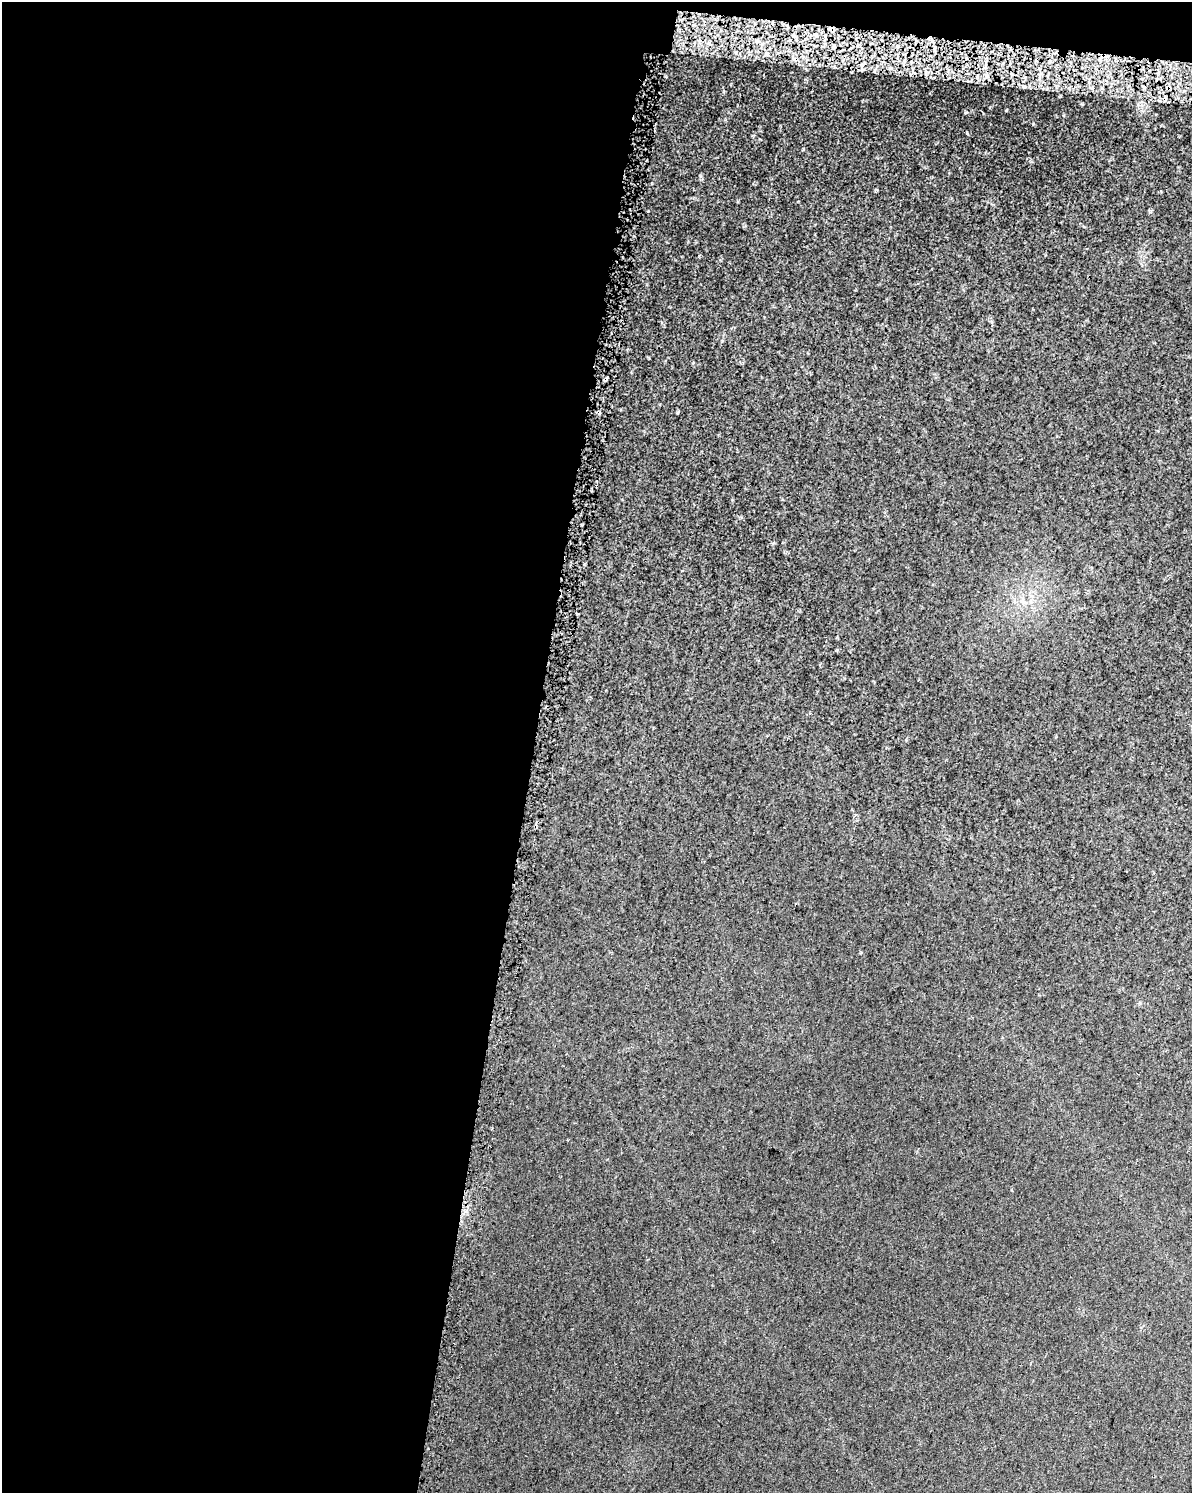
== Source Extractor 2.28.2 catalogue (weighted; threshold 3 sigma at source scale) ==
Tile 1 of 4 x 3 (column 1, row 1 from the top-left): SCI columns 15-1204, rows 3312-4802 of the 4806 x 5072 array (HDU 1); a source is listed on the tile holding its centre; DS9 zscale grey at full resolution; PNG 1194 x 1495 px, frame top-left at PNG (2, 2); no overlay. Shown black and unused: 46% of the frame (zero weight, under 2 of 3 exposures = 3% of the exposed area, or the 3 px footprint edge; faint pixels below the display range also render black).
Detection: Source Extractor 2.28.2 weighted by HDU 2 'WHT'; one run over the whole footprint, this tile lists its part. Background 0.0148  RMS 0.0076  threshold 0.0341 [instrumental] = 3 sigma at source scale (4.5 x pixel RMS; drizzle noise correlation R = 1.50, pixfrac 1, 0.0396/0.0396 arcsec/px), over >= 5 px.
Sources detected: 9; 1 cosmic-ray / hot-pixel residue — not listed; the other 8 listed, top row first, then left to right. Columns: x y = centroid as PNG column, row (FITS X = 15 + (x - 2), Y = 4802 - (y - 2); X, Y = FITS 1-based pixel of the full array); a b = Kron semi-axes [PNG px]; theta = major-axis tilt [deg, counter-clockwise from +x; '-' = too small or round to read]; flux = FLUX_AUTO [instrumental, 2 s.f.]
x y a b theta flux
832 29 7 5 0 2.2
794 36 5 3 - 1.1
834 46 6 4 73 1.2
890 68 6 5 - 1.8
986 76 9 6 -73 3.6
693 362 4 4 - 0.79
605 379 7 3 47 1.3
1023 601 16 5 -23 5.1
Overlapping masked pixels (flux is a lower limit): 2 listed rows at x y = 832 29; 605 379